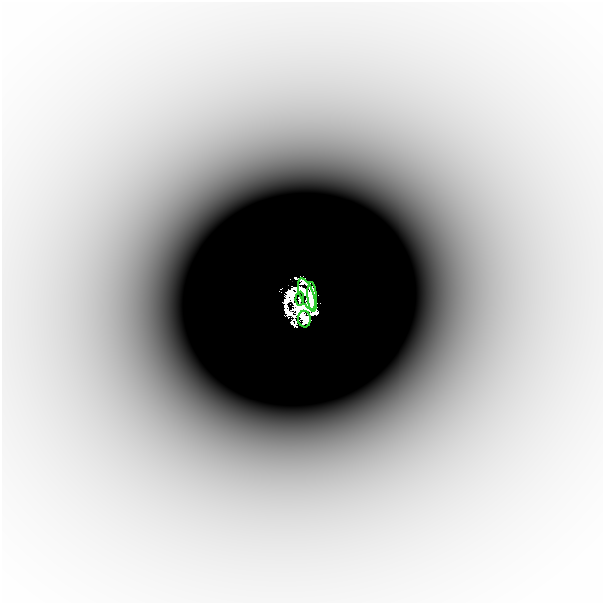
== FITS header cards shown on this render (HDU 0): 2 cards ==
NAXIS1  =                  601
NAXIS2  =                  601

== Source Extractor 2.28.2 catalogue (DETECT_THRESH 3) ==
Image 601 x 601 px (HDU 0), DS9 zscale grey, 1 PNG px = 1 image px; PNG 605 x 605 px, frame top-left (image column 1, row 601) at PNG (2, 2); each listed source drawn as its Kron ellipse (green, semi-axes under 4 px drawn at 4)
Background -6.50e-05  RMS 1.4e-05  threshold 4.34e-05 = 3 sigma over >= 5 px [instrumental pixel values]
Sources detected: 7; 3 with non-positive FLUX_AUTO (blend fragments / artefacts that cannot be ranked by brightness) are neither listed nor drawn; the other 4 listed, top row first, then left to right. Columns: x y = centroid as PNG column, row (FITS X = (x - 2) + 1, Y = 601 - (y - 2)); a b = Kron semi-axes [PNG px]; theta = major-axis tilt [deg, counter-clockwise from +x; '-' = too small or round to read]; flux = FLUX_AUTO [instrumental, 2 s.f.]
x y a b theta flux
307 294 16 7 -69 1.1
312 297 15 4 -85 1.1
300 299 7 3 86 0.021
304 319 8 6 -85 0.16
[3 non-positive-flux detections neither listed nor drawn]